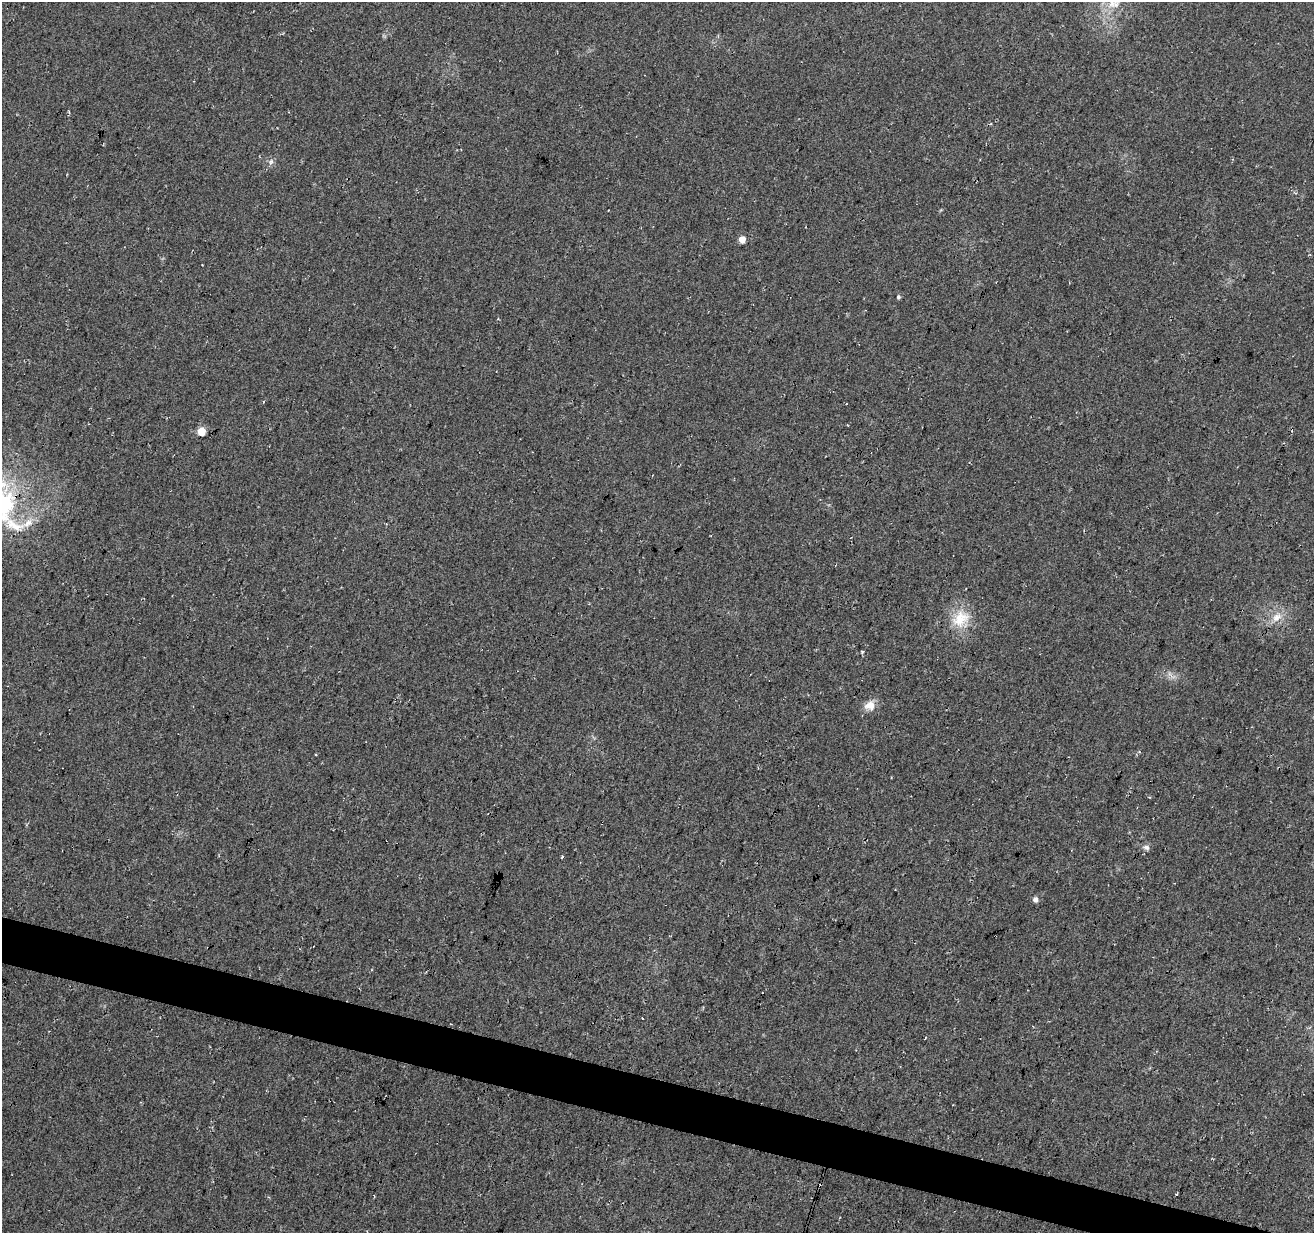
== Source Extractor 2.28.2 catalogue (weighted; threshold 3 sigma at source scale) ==
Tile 6 of 4 x 4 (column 2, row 2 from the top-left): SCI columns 1322-2633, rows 2746-3976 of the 5258 x 5429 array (HDU 1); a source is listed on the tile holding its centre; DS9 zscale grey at full resolution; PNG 1316 x 1235 px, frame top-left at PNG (2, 2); no overlay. Shown black and unused: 3% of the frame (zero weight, under 3 of 4 exposures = <1% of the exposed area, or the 3 px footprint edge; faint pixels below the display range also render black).
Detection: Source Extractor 2.28.2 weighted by HDU 2 'WHT'; one run over the whole footprint, this tile lists its part. Background 0.0339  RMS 0.0092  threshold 0.0414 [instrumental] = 3 sigma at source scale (4.5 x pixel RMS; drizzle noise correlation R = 1.50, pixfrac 1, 0.0396/0.0396 arcsec/px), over >= 5 px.
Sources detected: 13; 1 cosmic-ray / hot-pixel residue — not listed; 2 inside a brighter listed object's ellipse — not listed separately; the other 10 listed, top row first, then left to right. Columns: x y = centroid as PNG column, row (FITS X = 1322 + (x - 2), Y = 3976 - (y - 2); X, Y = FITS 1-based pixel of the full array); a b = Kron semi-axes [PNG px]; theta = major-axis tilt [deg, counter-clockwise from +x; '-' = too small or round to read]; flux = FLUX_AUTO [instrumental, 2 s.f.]
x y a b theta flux
271 162 8 6 69 2.7
742 239 5 5 - 12
898 297 6 5 - 1.7
201 431 5 5 - 28
4 504 50 34 -85 120
1276 617 17 11 39 11
961 619 27 21 41 27
869 705 15 12 12 9.3
1146 847 9 6 -20 3.3
1035 899 6 5 - 3.9
Overlapping masked pixels (flux is a lower limit): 1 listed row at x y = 4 504
Isophote crosses this tile's border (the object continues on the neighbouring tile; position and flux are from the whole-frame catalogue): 1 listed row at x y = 4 504